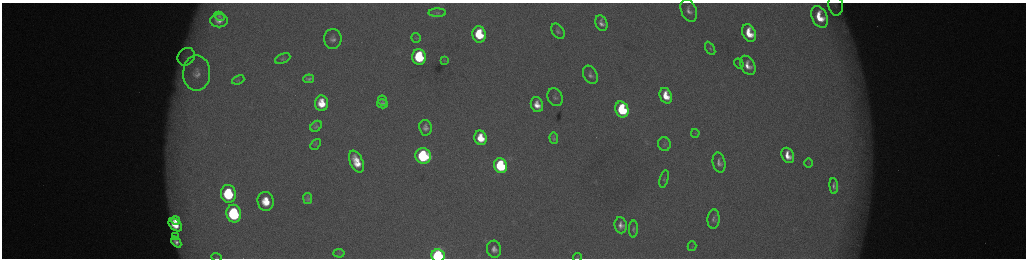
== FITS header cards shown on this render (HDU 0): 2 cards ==
NAXIS1  =                 2048 /fastest changing axis
NAXIS2  =                  512 /next to fastest changing axis

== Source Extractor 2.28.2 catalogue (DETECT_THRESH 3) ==
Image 2048 x 512 px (HDU 0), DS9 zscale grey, zoomed out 1/2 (1 PNG px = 2 x 2 image px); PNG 1028 x 260 px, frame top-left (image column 1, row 511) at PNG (2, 3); each listed source drawn as its Kron ellipse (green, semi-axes under 4 px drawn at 4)
Background 177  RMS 2.1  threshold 6.2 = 3 sigma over >= 5 px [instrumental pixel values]
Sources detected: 67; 5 cannot appear on this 1/2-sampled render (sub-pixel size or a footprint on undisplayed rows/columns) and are neither listed nor drawn; the other 62 listed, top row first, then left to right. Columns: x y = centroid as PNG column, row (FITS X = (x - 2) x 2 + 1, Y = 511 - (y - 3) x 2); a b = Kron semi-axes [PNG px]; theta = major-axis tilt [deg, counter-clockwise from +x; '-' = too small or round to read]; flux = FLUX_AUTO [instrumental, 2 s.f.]
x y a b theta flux
836 5 10 7 -81 2200
689 11 12 7 -67 2900
437 13 9 4 0 1000
219 16 5 4 - 1200
820 17 11 7 -65 12000
219 21 9 6 1 3100
601 23 8 5 -68 2600
558 31 8 6 -56 1400
749 33 9 6 -66 11000
479 34 8 6 -77 23000
416 38 5 4 - 700
333 39 10 8 -90 2700
710 48 7 4 -61 880
186 57 9 8 - 3300
419 57 8 6 -80 33000
283 59 8 4 23 940
444 60 4 2 - 240
739 63 5 3 - 440
748 65 10 7 -61 4500
197 73 18 13 89 7300
590 75 10 6 -61 2000
309 79 5 3 - 1100
238 80 6 4 20 700
666 96 8 6 -66 9300
555 97 9 7 -62 1600
382 101 5 3 - 650
321 103 8 6 -85 9500
382 104 5 4 - 1700
537 105 8 6 -71 5300
622 109 8 6 -69 39000
316 126 6 5 - 1000
425 128 8 6 -81 2300
695 133 4 4 - 480
481 138 7 6 - 11000
554 138 6 4 -86 940
316 144 6 3 49 500
664 144 7 6 - 1200
788 155 8 6 -64 6500
423 156 8 7 - 57000
356 162 11 6 -66 9900
719 163 10 6 -77 2700
809 163 5 3 - 430
500 166 7 6 - 50000
664 179 9 4 76 940
834 186 8 4 -84 1600
228 194 9 7 -81 35000
308 198 5 4 - 1200
266 201 9 8 - 12000
234 214 9 7 -79 60000
713 219 10 6 86 1700
176 220 4 3 - 3500
175 225 8 5 -42 9200
621 225 8 6 -84 3300
633 229 8 4 89 1200
176 237 4 3 - 1000
176 242 6 4 -49 2300
692 246 5 3 - 530
494 249 8 7 - 3100
339 253 5 2 - 400
438 256 6 6 - 110000
217 257 5 3 - 410
577 257 4 3 - 260
At the frame edge (FLAGS 8, measured only in part): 4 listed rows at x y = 836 5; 438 256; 217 257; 577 257
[5 sub-pixel or undisplayed-footprint detections neither listed nor drawn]